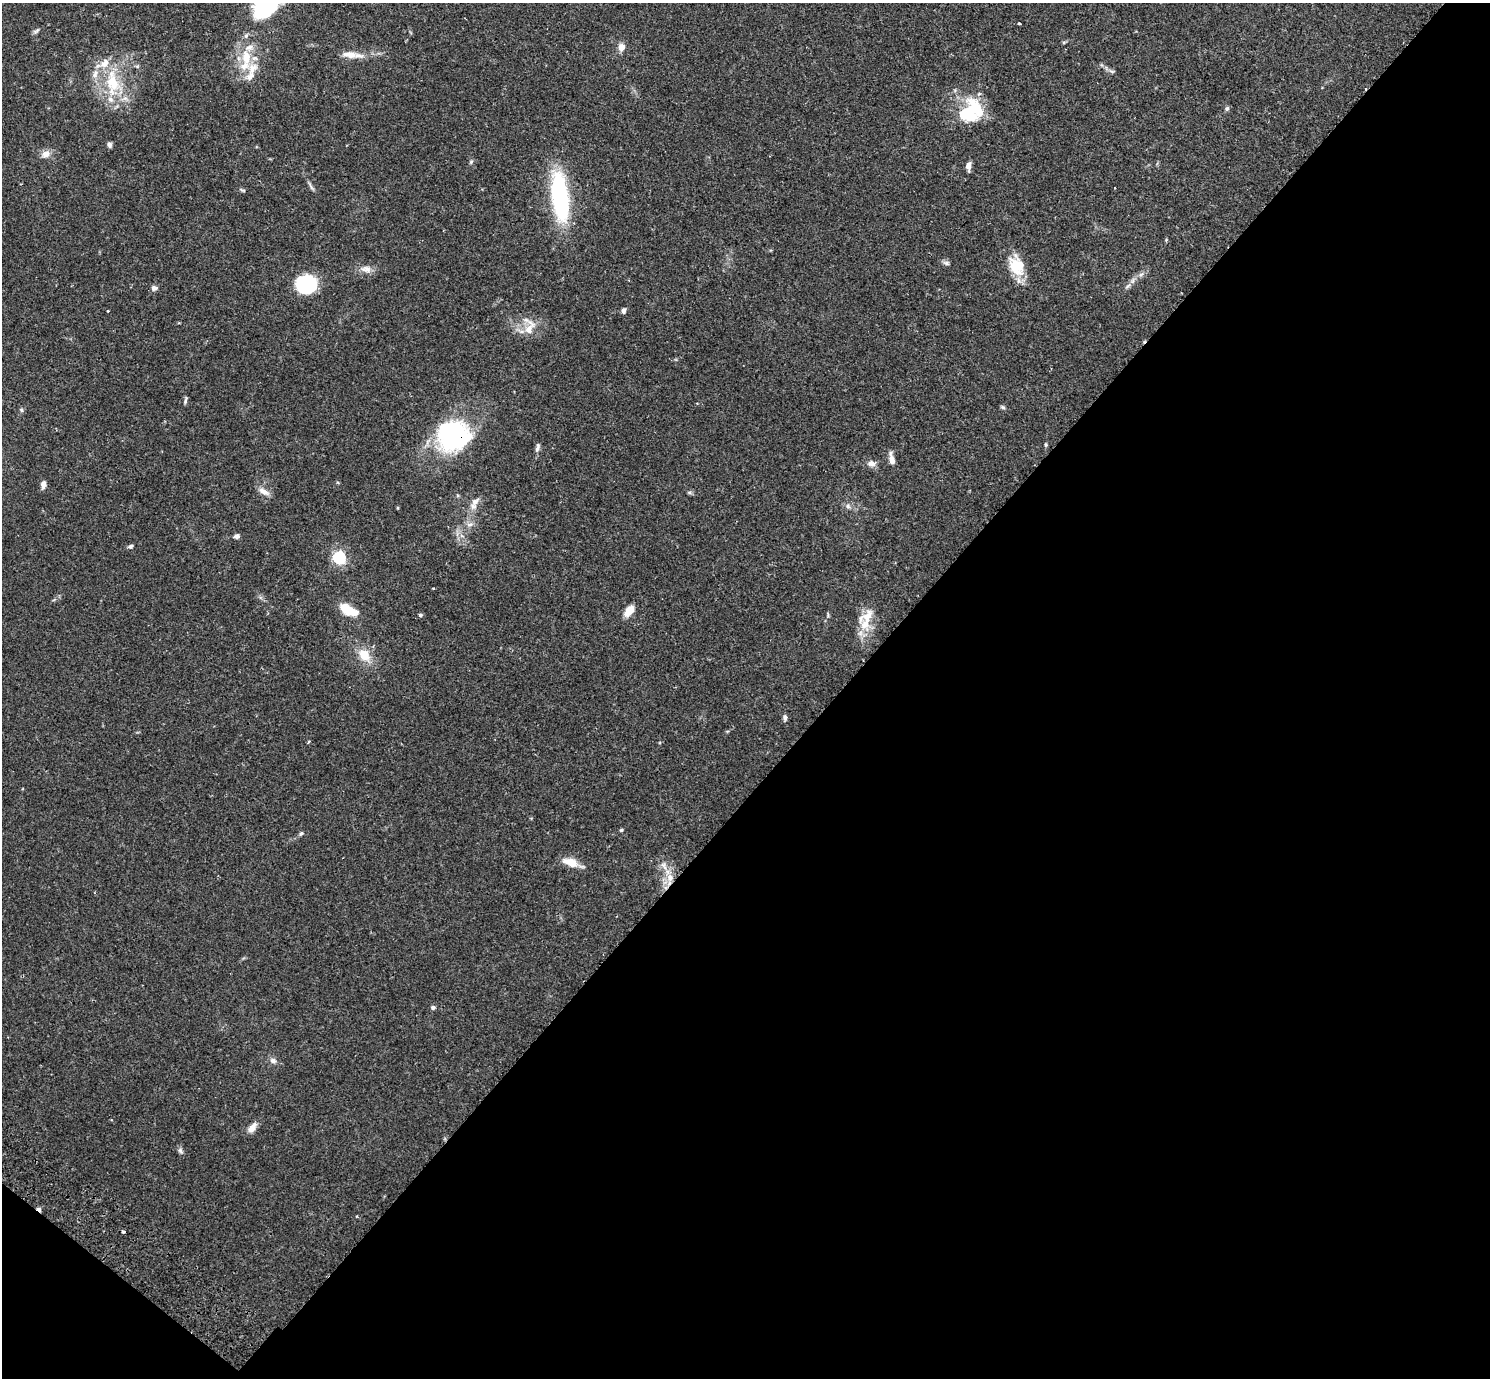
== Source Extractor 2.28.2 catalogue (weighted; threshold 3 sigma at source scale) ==
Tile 15 of 4 x 4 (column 3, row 4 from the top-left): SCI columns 3018-4505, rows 203-1578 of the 6033 x 6050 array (HDU 1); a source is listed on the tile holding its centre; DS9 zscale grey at full resolution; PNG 1492 x 1380 px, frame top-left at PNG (2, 3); no overlay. Shown black and unused: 45% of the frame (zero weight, under 2 of 3 exposures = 3% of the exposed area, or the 3 px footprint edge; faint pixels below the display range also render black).
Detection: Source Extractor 2.28.2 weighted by HDU 2 'WHT'; one run over the whole footprint, this tile lists its part. Background 0.0961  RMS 0.0062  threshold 0.0281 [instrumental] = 3 sigma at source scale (4.5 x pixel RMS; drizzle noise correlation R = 1.50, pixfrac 1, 0.05/0.05 arcsec/px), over >= 5 px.
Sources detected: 73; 2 inside a brighter object's white glare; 3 cosmic-ray / hot-pixel residue — not listed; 8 inside a brighter listed object's ellipse — not listed separately; the other 60 listed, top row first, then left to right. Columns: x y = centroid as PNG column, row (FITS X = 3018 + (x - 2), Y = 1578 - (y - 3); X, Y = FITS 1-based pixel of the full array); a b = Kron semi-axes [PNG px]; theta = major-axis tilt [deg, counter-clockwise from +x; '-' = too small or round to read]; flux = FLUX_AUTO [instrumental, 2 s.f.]
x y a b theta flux
262 10 22 16 -90 25
1019 23 3 3 - 1.1
36 31 9 4 35 1.2
621 47 6 6 - 6.7
349 55 20 9 -7 6.4
246 57 21 10 -83 12
1112 71 8 3 -5 1.1
95 74 13 7 61 3.8
112 82 39 17 -85 27
1227 109 6 5 - 1.1
966 114 30 25 -8 25
110 145 6 5 - 1.5
46 154 10 8 25 4.6
471 162 6 4 48 0.85
968 166 10 5 88 2.8
311 186 12 4 -63 1.5
242 190 8 3 -31 0.74
560 197 49 15 -83 79
946 263 9 5 -15 1.5
1015 267 30 15 -65 16
367 269 11 9 -46 3.5
1141 274 7 4 20 1.3
307 284 19 15 -24 37
1128 286 8 5 36 1.6
154 288 7 6 - 2.1
623 310 6 5 - 1.8
108 311 3 2 - 0.56
529 328 26 11 68 8
185 400 10 4 77 1.1
1003 407 7 4 -20 0.93
21 410 6 5 - 0.91
453 436 36 33 -4 75
1046 445 6 4 -90 0.75
537 448 12 5 78 2
892 460 12 6 -76 4.4
871 463 12 7 -2 3.1
43 484 9 6 85 2.6
263 491 14 7 -29 4
474 503 18 8 64 5.1
848 506 7 6 - 1.6
470 525 9 4 9 1.6
237 536 6 5 - 1.9
130 546 6 5 - 1.2
339 557 6 5 - 100
348 610 20 9 -25 14
629 611 12 6 51 9
420 615 5 4 - 0.95
867 617 28 12 69 13
364 655 15 11 -49 11
785 717 7 5 82 1.5
621 830 4 4 - 0.73
301 833 6 4 47 1
570 862 20 10 -18 7.7
664 866 14 6 -56 3.4
670 878 12 8 -89 6
433 1007 6 5 - 1.3
273 1061 9 7 -25 2.4
252 1128 16 8 54 3.9
180 1151 8 6 -64 1.5
123 1232 4 3 - 0.8
Overlapping masked pixels (flux is a lower limit): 1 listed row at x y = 453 436
Isophote crosses this tile's border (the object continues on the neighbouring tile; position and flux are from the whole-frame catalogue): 1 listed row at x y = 262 10